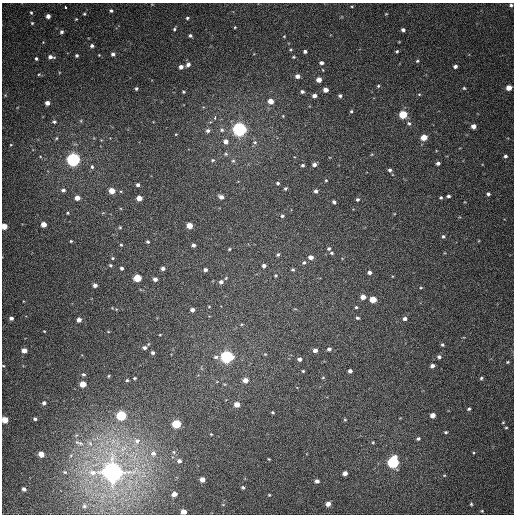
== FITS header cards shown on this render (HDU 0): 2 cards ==
NAXIS1  =                  512
NAXIS2  =                  512

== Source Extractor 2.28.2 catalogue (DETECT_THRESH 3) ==
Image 512 x 512 px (HDU 0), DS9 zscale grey, 1 PNG px = 1 image px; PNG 516 x 516 px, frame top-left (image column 1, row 512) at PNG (2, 3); no overlay
Background 389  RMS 9.9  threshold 29.7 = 3 sigma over >= 5 px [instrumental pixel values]
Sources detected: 199; all 199 listed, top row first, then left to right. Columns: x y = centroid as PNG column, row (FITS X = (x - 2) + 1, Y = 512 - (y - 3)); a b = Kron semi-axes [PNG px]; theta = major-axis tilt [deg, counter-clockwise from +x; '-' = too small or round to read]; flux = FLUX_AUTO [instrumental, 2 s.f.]
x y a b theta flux
511 5 4 4 - 1200
65 7 3 2 - 2500
352 7 4 3 - 660
111 11 4 4 - 1200
31 13 4 3 - 710
84 14 4 3 - 790
386 14 4 4 - 590
48 16 4 4 - 3200
187 18 4 3 - 980
76 19 4 3 - 570
32 23 3 3 - 640
235 27 3 3 - 580
174 29 4 3 - 900
403 30 4 3 - 1900
61 32 4 4 - 1400
190 36 4 3 - 1300
284 36 4 3 - 530
92 46 4 4 - 1500
291 50 4 3 - 670
305 51 4 3 - 1800
397 51 4 3 - 870
113 54 4 4 - 1800
77 55 3 3 - 1100
99 55 3 3 - 440
51 57 7 4 -9 2600
294 57 4 3 - 720
36 58 4 3 - 930
417 61 5 4 - 800
321 63 4 4 - 1900
188 64 5 4 - 2300
455 66 4 3 - 1900
181 67 4 4 - 2800
323 70 3 2 - 460
39 74 4 3 - 680
297 76 4 4 - 3400
319 80 4 4 - 4900
378 86 4 4 - 840
136 88 3 3 - 1100
464 88 4 4 - 880
509 88 5 4 - 7300
326 90 4 4 - 4700
183 92 4 3 - 720
302 92 4 4 - 1400
419 94 4 4 - 700
314 96 4 4 - 2800
340 96 3 3 - 1300
271 101 5 4 - 6700
47 103 4 4 - 3500
351 111 4 4 - 790
403 114 5 5 - 28000
215 117 4 2 - 5700
81 121 5 3 - 690
54 122 5 5 - 1100
409 123 6 6 - 1600
473 126 4 4 - 4000
240 129 5 5 - 300000
222 130 6 5 - 1500
208 131 5 5 - 1700
176 134 4 2 - 440
424 137 5 4 - 10000
56 138 5 4 - 800
226 141 5 5 - 3800
255 142 7 5 -43 1500
226 154 5 4 - 920
505 156 5 4 - 1400
73 159 5 5 - 250000
213 160 5 4 - 920
233 161 5 5 - 930
438 163 4 3 - 1700
314 164 5 4 - 2500
302 165 4 4 - 1200
92 167 6 4 -74 1300
390 170 4 4 - 1400
326 180 4 3 - 640
278 183 4 4 - 1000
138 185 4 4 - 1700
285 188 4 4 - 1100
63 190 6 5 - 1700
112 191 4 4 - 9200
316 191 4 4 - 2300
488 194 5 4 - 1300
448 196 4 3 - 1400
221 197 5 4 - 3000
77 198 5 4 - 5000
139 198 4 4 - 6400
441 198 3 3 - 880
357 199 4 4 - 1200
334 202 4 3 - 1600
67 213 3 3 - 680
282 216 4 4 - 1200
43 224 4 4 - 6500
189 225 5 4 - 9200
4 226 4 4 - 9900
120 227 4 3 - 670
443 236 5 4 - 1100
71 241 3 3 - 640
148 242 3 3 - 1000
121 245 3 3 - 660
193 245 4 3 - 1800
329 248 5 4 - 1100
229 249 4 3 - 730
332 253 5 4 - 980
278 254 5 4 - 1200
311 257 5 4 - 3500
113 258 4 3 - 750
304 263 5 5 - 1400
110 265 4 3 - 820
264 266 4 4 - 2200
122 268 3 3 - 1400
163 268 4 3 - 2100
293 269 4 4 - 1100
205 270 4 3 - 1600
369 272 4 4 - 2200
276 275 5 5 - 840
137 278 5 4 - 21000
226 278 5 3 - 600
155 279 4 4 - 2600
221 282 4 4 - 2100
95 285 4 4 - 2600
421 288 4 3 - 620
363 297 4 4 - 5000
373 299 5 4 - 13000
209 307 4 3 - 510
356 307 4 4 - 780
192 310 4 4 - 2400
11 318 5 4 - 2300
357 318 4 3 - 1200
405 319 5 4 - 2200
79 320 4 4 - 3900
242 324 5 3 - 630
44 331 3 2 - 470
160 335 3 2 - 460
442 345 4 4 - 1000
144 348 5 5 - 1900
329 349 4 4 - 1600
24 350 5 4 - 5900
315 350 4 4 - 2800
153 353 4 3 - 1400
265 354 4 3 - 580
216 357 6 4 1 1400
227 357 5 5 - 190000
439 357 5 4 - 1700
300 359 4 4 - 2200
507 362 4 4 - 770
3 366 4 3 - 600
432 366 4 4 - 2600
303 371 3 3 - 690
350 371 4 4 - 2300
83 374 4 4 - 1100
109 376 4 3 - 640
323 377 5 3 - 640
135 378 3 3 - 800
481 378 5 4 - 1100
127 380 3 3 - 890
245 380 4 4 - 4900
83 384 5 4 - 12000
44 403 5 5 - 1700
237 404 5 4 - 5200
469 409 4 3 - 1100
272 412 3 3 - 820
121 415 5 5 - 60000
433 415 4 4 - 5300
35 419 4 3 - 1100
5 420 5 4 - 12000
345 420 5 4 - 840
503 422 4 4 - 720
176 424 5 5 - 38000
506 428 5 3 - 720
446 432 3 3 - 950
211 434 3 2 - 500
418 439 4 3 - 1100
113 441 8 5 57 2400
137 441 9 8 - 3900
373 442 4 4 - 640
79 443 16 6 -17 3500
90 443 9 6 -63 2800
174 452 5 3 - 680
153 453 6 6 - 2400
41 454 5 4 - 6600
71 455 6 4 20 870
269 459 3 3 - 610
179 461 4 3 - 1800
393 462 6 5 - 140000
65 472 5 4 - 870
113 472 7 6 - 890000
345 473 4 4 - 3700
444 475 4 2 - 460
202 479 4 4 - 5100
317 481 5 4 - 2300
243 487 5 4 - 1300
24 489 4 3 - 1900
174 494 4 4 - 3700
269 495 5 4 - 710
328 504 5 4 - 4300
471 504 4 4 - 750
223 505 6 4 0 660
84 506 5 4 - 920
482 511 4 4 - 600
183 512 4 4 - 6100
At the frame edge (FLAGS 8, measured only in part): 5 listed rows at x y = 511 5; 4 226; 3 366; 5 420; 183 512